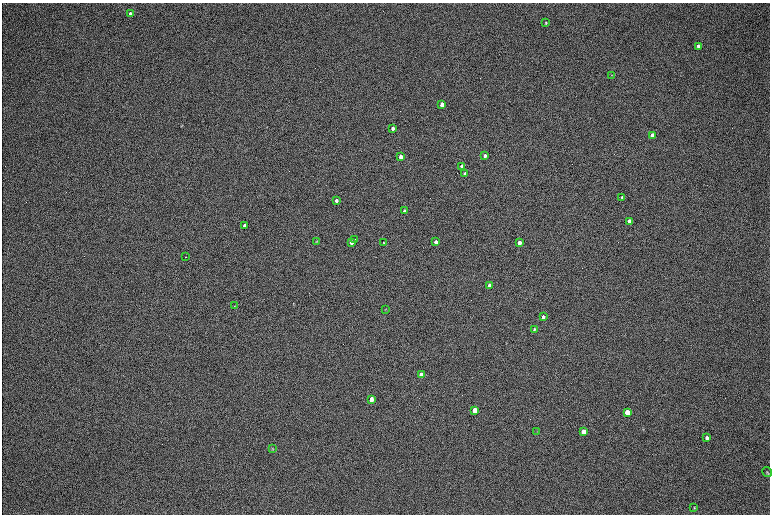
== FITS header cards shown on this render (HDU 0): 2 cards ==
NAXIS1  =                 1536 / length of data axis 1
NAXIS2  =                 1024 / length of data axis 2

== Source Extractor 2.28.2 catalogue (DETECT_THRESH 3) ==
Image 1536 x 1024 px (HDU 0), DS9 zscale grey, zoomed out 1/2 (1 PNG px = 2 x 2 image px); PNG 772 x 516 px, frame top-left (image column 1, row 1023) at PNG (2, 3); each listed source drawn as its Kron ellipse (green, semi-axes under 4 px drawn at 4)
Background 169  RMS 20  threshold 60.5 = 3 sigma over >= 5 px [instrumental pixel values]
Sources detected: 39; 1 cannot appear on this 1/2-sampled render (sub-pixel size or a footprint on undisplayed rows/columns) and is neither listed nor drawn; the other 38 listed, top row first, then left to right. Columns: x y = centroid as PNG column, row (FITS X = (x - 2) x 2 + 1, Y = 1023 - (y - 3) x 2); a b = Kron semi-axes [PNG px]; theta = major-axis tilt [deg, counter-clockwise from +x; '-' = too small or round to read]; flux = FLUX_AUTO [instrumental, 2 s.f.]
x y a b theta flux
130 14 4 3 - 13000
546 23 4 3 - 3600
699 46 4 3 - 14000
612 75 3 2 - 1900
442 104 3 3 - 36000
393 128 3 3 - 17000
652 135 4 3 - 20000
485 156 3 3 - 9900
401 157 3 3 - 31000
462 166 3 3 - 21000
465 173 3 3 - 4400
622 197 3 3 - 5900
336 200 3 3 - 16000
404 211 3 3 - 11000
629 221 3 3 - 17000
244 226 3 3 - 13000
355 239 2 2 - 1800
317 241 3 3 - 2800
351 242 3 3 - 31000
436 242 3 3 - 24000
384 243 3 2 - 2700
519 243 3 3 - 28000
186 257 2 1 - 2700
489 286 3 3 - 29000
235 306 3 3 - 2400
386 309 3 3 - 1800
543 317 4 3 - 14000
534 329 3 3 - 4200
421 375 3 3 - 83000
371 399 3 3 - 51000
475 410 4 3 - 130000
627 412 4 3 - 82000
537 431 4 2 - 2100
584 432 4 3 - 62000
707 438 4 3 - 9100
272 448 4 3 - 2900
767 472 5 3 - 4400
694 507 4 3 - 2800
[1 sub-pixel or undisplayed-footprint detection neither listed nor drawn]